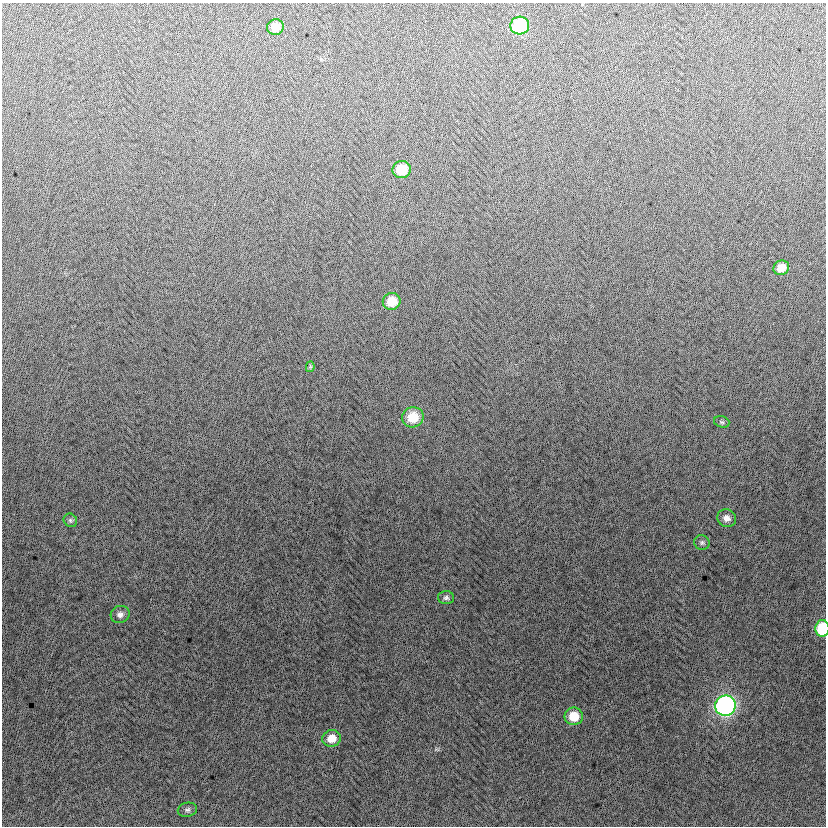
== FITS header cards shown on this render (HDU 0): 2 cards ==
NAXIS1  =                  824
NAXIS2  =                  824

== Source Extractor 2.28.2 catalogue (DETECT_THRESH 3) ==
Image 824 x 824 px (HDU 0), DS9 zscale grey, 1 PNG px = 1 image px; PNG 828 x 828 px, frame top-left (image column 1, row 824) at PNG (2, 3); each listed source drawn as its Kron ellipse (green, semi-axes under 4 px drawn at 4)
Background -3.71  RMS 12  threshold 37.4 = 3 sigma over >= 5 px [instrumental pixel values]
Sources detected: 18; all 18 listed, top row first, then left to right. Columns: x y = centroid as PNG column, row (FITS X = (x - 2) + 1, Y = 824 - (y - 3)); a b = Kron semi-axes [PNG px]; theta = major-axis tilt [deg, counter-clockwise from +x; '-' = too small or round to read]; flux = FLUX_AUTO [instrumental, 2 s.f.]
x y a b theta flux
520 26 9 9 - 56000
275 27 8 8 - 12000
402 169 9 8 - 24000
781 268 8 7 - 11000
392 301 9 8 - 18000
310 367 5 4 - 960
413 417 11 10 - 22000
722 422 8 5 -17 1700
727 518 9 8 - 5100
70 520 7 6 - 1800
702 543 8 7 - 2300
446 598 8 6 1 2400
120 614 9 8 - 4100
822 628 8 7 - 40000
725 706 10 10 - 250000
574 716 9 9 - 18000
332 738 9 8 - 11000
187 810 9 7 11 2400
At the frame edge (FLAGS 8, measured only in part): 1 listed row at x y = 822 628